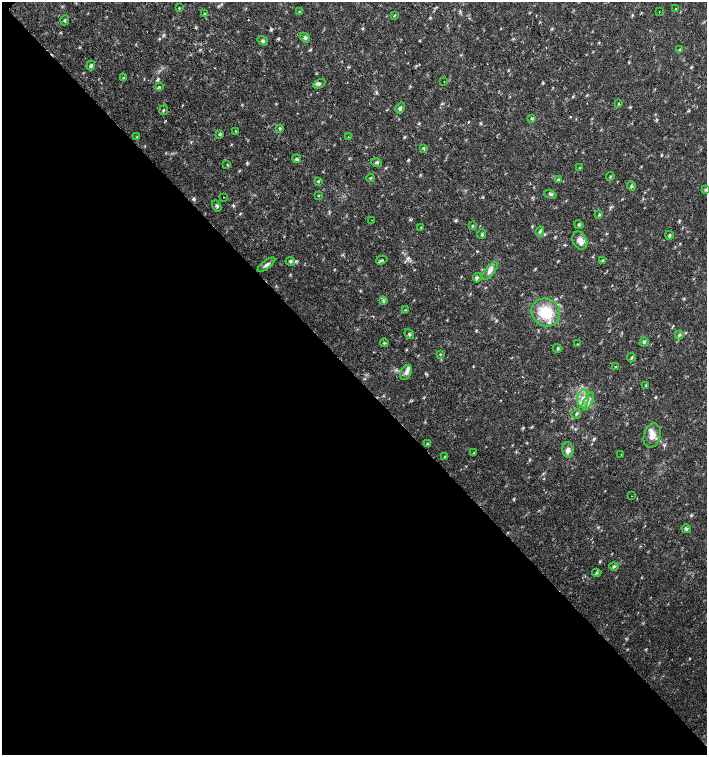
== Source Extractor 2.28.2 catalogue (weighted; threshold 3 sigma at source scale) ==
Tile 14 of 4 x 4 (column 2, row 4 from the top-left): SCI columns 1635-3043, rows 1-1506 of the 6023 x 6029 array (HDU 1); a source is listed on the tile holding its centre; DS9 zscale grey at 2 x 2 block average (1 PNG px = mean of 2 x 2 image px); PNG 709 x 757 px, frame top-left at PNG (2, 2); each listed source drawn as its Kron ellipse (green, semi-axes under 4 px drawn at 4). Shown black and unused: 51% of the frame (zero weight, under 2 of 3 exposures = <1% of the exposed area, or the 3 px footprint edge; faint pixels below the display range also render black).
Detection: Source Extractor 2.28.2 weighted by HDU 2 'WHT'; one run over the whole footprint, this tile lists its part. Background 0.018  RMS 0.0031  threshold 0.0141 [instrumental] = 3 sigma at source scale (4.5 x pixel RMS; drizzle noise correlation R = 1.50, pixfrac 1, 0.0396/0.0396 arcsec/px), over >= 5 px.
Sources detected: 84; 1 cosmic-ray / hot-pixel residue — neither listed nor drawn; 2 inside a brighter listed object's ellipse — not listed separately; the other 81 listed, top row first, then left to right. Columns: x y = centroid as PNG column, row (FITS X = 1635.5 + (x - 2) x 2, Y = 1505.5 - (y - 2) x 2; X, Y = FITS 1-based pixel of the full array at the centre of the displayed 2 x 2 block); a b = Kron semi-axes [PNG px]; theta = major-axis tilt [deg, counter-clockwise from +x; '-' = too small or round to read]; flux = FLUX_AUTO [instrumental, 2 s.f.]
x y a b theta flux
179 8 3 2 - 0.44
676 9 3 2 - 0.38
659 11 2 2 - 0.33
299 12 3 2 - 0.39
205 13 2 2 - 0.44
394 15 3 2 - 0.51
65 20 5 2 - 0.68
305 38 5 4 - 1.4
263 41 6 4 -30 1.4
680 49 3 2 - 0.54
91 66 5 4 - 1.5
123 78 3 2 - 0.49
444 82 2 2 - 0.4
319 84 6 3 28 1.2
159 87 3 3 - 0.67
619 103 3 2 - 0.68
400 108 6 3 56 1.5
164 110 5 3 - 0.91
531 118 3 2 - 0.63
280 128 3 2 - 0.62
235 131 2 2 - 0.41
220 135 3 3 - 0.68
137 137 3 2 - 0.38
348 137 2 2 - 0.91
423 148 4 2 - 0.65
297 159 4 3 - 1.5
376 163 6 3 -14 1
227 165 3 2 - 0.38
580 168 3 2 - 0.41
610 176 4 2 - 0.64
370 178 4 2 - 0.48
559 179 4 2 - 0.78
318 181 3 3 - 0.69
631 186 4 3 - 0.89
706 189 4 3 - 0.7
550 194 6 3 -16 1.2
319 195 3 2 - 0.41
224 197 2 2 - 0.58
217 206 6 3 -57 1.2
599 215 4 3 - 0.68
372 220 2 2 - 0.32
579 225 5 3 - 0.84
472 226 3 2 - 0.55
421 227 4 3 - 0.69
540 231 5 3 - 1.2
481 234 5 3 - 1
669 235 4 3 - 0.95
580 241 9 7 -65 5
382 260 6 3 18 1.1
602 260 3 2 - 0.55
290 261 5 3 - 0.97
266 265 10 4 37 2.3
490 271 11 4 50 3.3
477 278 5 3 - 1.1
383 301 4 3 - 0.98
405 310 3 2 - 0.4
546 312 15 13 -36 24
409 334 5 3 - 1
679 335 4 3 - 0.93
644 342 5 4 - 1.2
384 343 4 2 - 0.62
577 344 3 2 - 0.32
557 348 4 2 - 0.79
441 354 3 2 - 0.47
631 357 5 3 - 1
615 366 2 2 - 0.67
406 372 8 5 63 2.8
646 385 3 2 - 0.53
583 399 9 5 87 5.6
588 401 9 4 65 3.3
576 414 5 3 - 0.99
652 436 12 8 74 6.5
427 444 3 3 - 0.61
568 450 7 5 -86 2.8
474 453 3 2 - 0.44
621 455 2 2 - 0.33
445 456 3 2 - 0.38
632 496 2 2 - 0.3
686 529 5 4 - 1.2
614 566 5 3 - 0.95
597 573 4 2 - 0.61
Isophote crosses this tile's border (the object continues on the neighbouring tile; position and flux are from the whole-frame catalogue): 1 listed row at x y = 706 189
Diffuse or blended objects may show on this block-average render without a row.